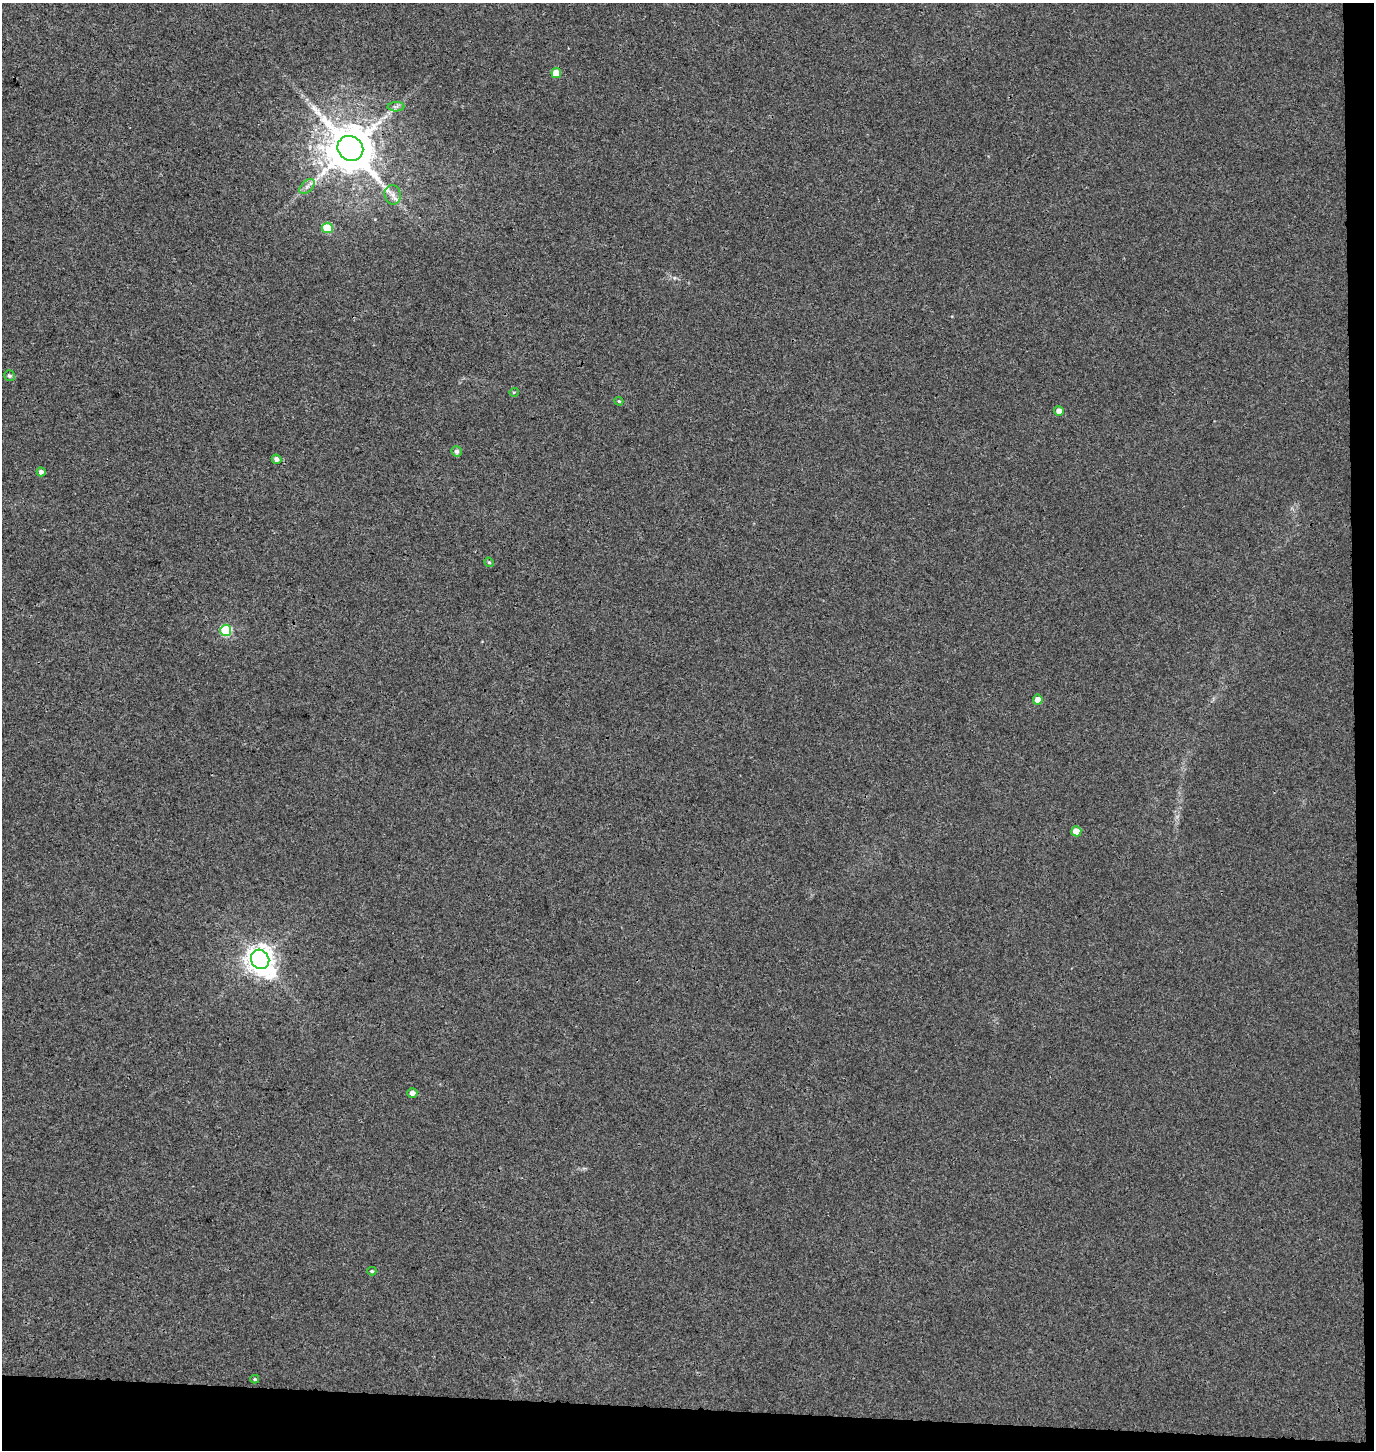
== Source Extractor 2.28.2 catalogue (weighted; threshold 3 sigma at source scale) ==
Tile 9 of 3 x 3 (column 3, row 3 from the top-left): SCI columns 3016-4387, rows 12-1459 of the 4656 x 4358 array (HDU 1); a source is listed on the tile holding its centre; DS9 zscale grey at full resolution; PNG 1376 x 1452 px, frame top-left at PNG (2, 3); each listed source drawn as its Kron ellipse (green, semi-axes under 4 px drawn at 4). Shown black and unused: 4% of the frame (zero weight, under 3 of 4 exposures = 5% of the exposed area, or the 3 px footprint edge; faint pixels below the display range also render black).
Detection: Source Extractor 2.28.2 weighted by HDU 2 'WHT'; one run over the whole footprint, this tile lists its part. Background 0.00244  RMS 0.004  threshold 0.018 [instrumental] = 3 sigma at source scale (4.5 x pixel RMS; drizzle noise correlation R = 1.50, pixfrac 1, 0.0396/0.0396 arcsec/px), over >= 5 px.
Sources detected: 22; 1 long thin detection or spike segment (spike, bleed or trail) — neither listed nor drawn; the other 21 listed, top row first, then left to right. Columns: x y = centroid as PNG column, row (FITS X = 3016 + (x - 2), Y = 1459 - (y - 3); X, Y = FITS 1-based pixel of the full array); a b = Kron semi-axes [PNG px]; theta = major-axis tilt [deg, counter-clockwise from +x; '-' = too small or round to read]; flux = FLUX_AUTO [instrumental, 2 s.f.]
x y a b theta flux
556 73 5 5 - 6.1
396 107 8 4 1 0.99
350 148 13 12 - 2300
307 186 9 5 45 1.5
393 195 10 8 -78 2.3
327 228 5 5 - 15
9 376 6 5 - 0.95
514 392 5 3 - 0.32
619 401 4 4 - 0.42
1059 411 5 4 - 2.4
457 451 5 5 - 1.1
276 459 5 4 - 1.5
41 472 4 4 - 1.5
489 562 5 4 - 0.5
226 630 5 5 - 24
1038 700 5 5 - 3.3
1076 831 5 5 - 6.2
260 959 10 9 - 420
412 1093 5 5 - 2.1
372 1271 4 4 - 0.53
255 1379 4 3 - 0.53
Overlapping masked pixels (flux is a lower limit): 2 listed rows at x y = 350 148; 226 630